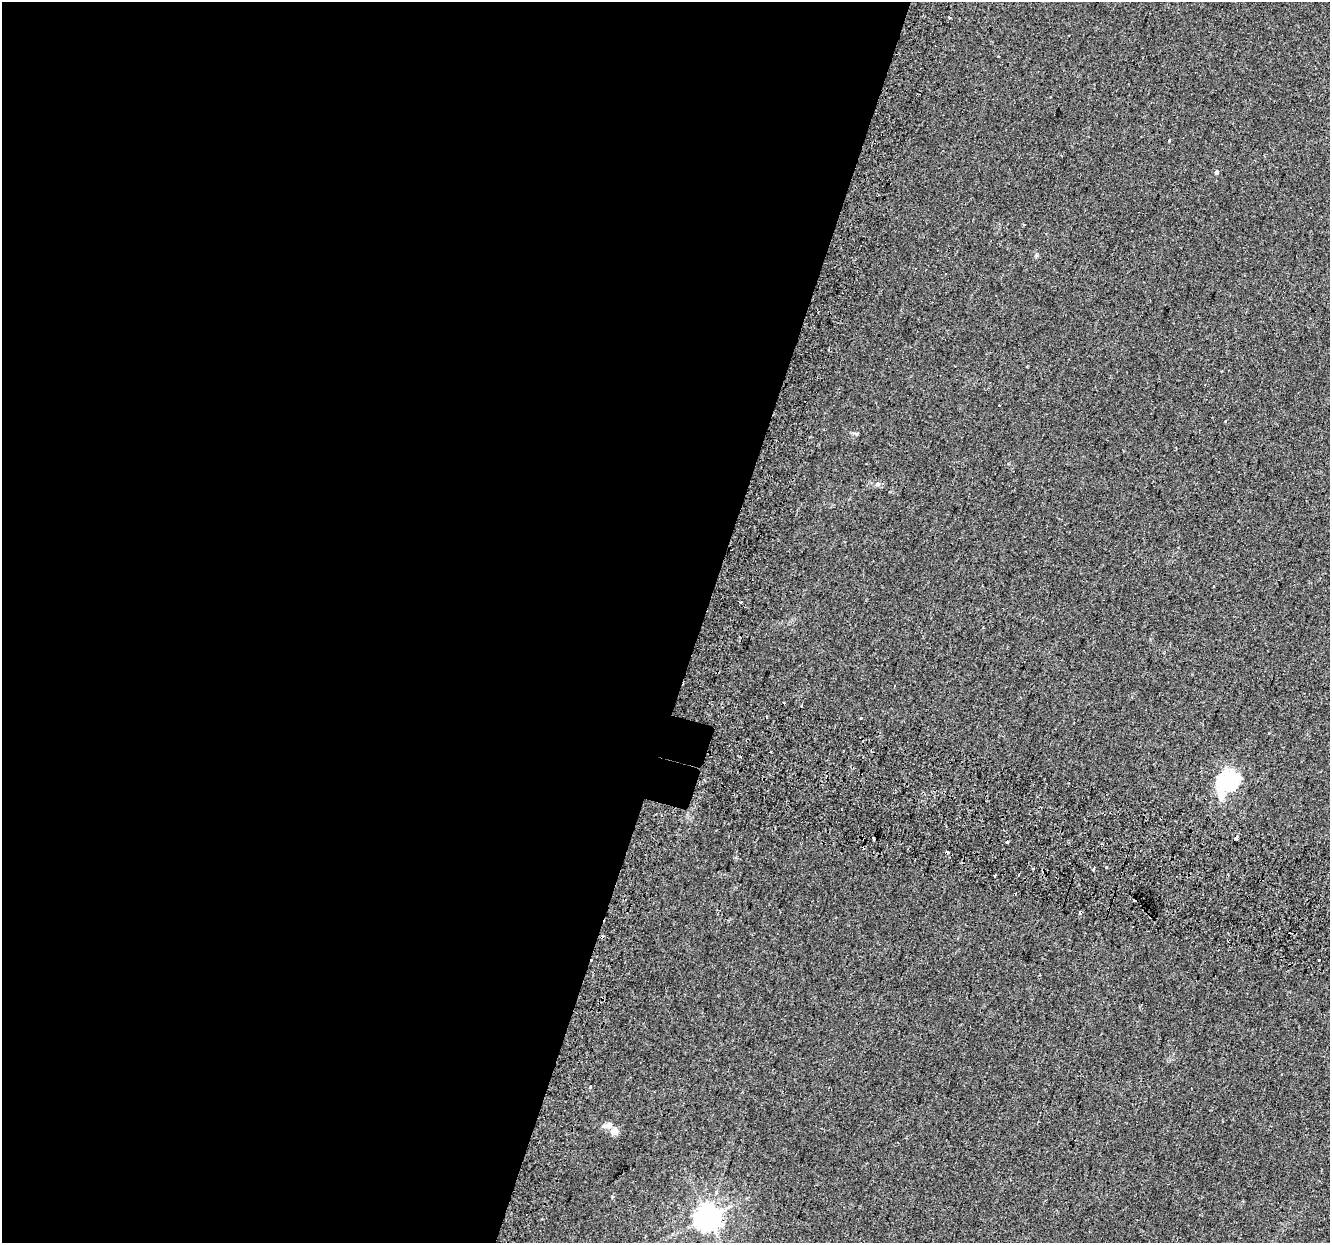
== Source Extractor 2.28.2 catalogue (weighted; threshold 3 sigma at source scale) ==
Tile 5 of 4 x 4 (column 1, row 2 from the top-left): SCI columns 62-1389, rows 2828-4068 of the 5427 x 5594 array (HDU 1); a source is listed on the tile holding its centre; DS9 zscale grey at full resolution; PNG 1332 x 1245 px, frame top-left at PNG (2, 2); no overlay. Shown black and unused: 53% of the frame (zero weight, under 2 of 3 exposures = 4% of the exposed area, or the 3 px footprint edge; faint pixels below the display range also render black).
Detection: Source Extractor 2.28.2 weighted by HDU 2 'WHT'; one run over the whole footprint, this tile lists its part. Background 0.0371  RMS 0.0054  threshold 0.0245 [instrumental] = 3 sigma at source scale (4.5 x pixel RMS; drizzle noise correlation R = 1.50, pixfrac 1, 0.0396/0.0396 arcsec/px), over >= 5 px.
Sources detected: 39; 16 cosmic-ray / hot-pixel residue — not listed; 2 inside a brighter listed object's ellipse — not listed separately; the other 21 listed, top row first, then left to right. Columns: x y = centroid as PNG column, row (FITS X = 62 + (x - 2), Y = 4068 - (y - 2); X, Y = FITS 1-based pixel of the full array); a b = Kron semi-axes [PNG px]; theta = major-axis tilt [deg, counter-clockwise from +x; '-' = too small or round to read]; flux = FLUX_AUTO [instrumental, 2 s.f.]
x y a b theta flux
949 17 3 3 - 0.6
1169 140 3 2 - 0.92
1216 172 5 4 - 0.7
1225 420 3 2 - 0.51
877 484 7 5 13 1.4
784 703 3 2 - 0.52
801 706 3 3 - 2.6
861 717 3 3 - 3.6
1228 781 29 24 12 30
1236 838 4 3 - 9
873 839 3 3 - 1.8
1007 842 3 3 - 1.1
1102 844 3 3 - 0.94
947 852 3 3 - 2.4
1106 868 3 3 - 2.3
1032 869 3 2 - 1.3
1094 869 5 3 - 0.5
995 875 3 3 - 2.9
1319 960 3 2 - 1.2
614 1132 10 9 - 3.4
708 1218 8 8 - 520
Overlapping masked pixels (flux is a lower limit): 1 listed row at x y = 1236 838